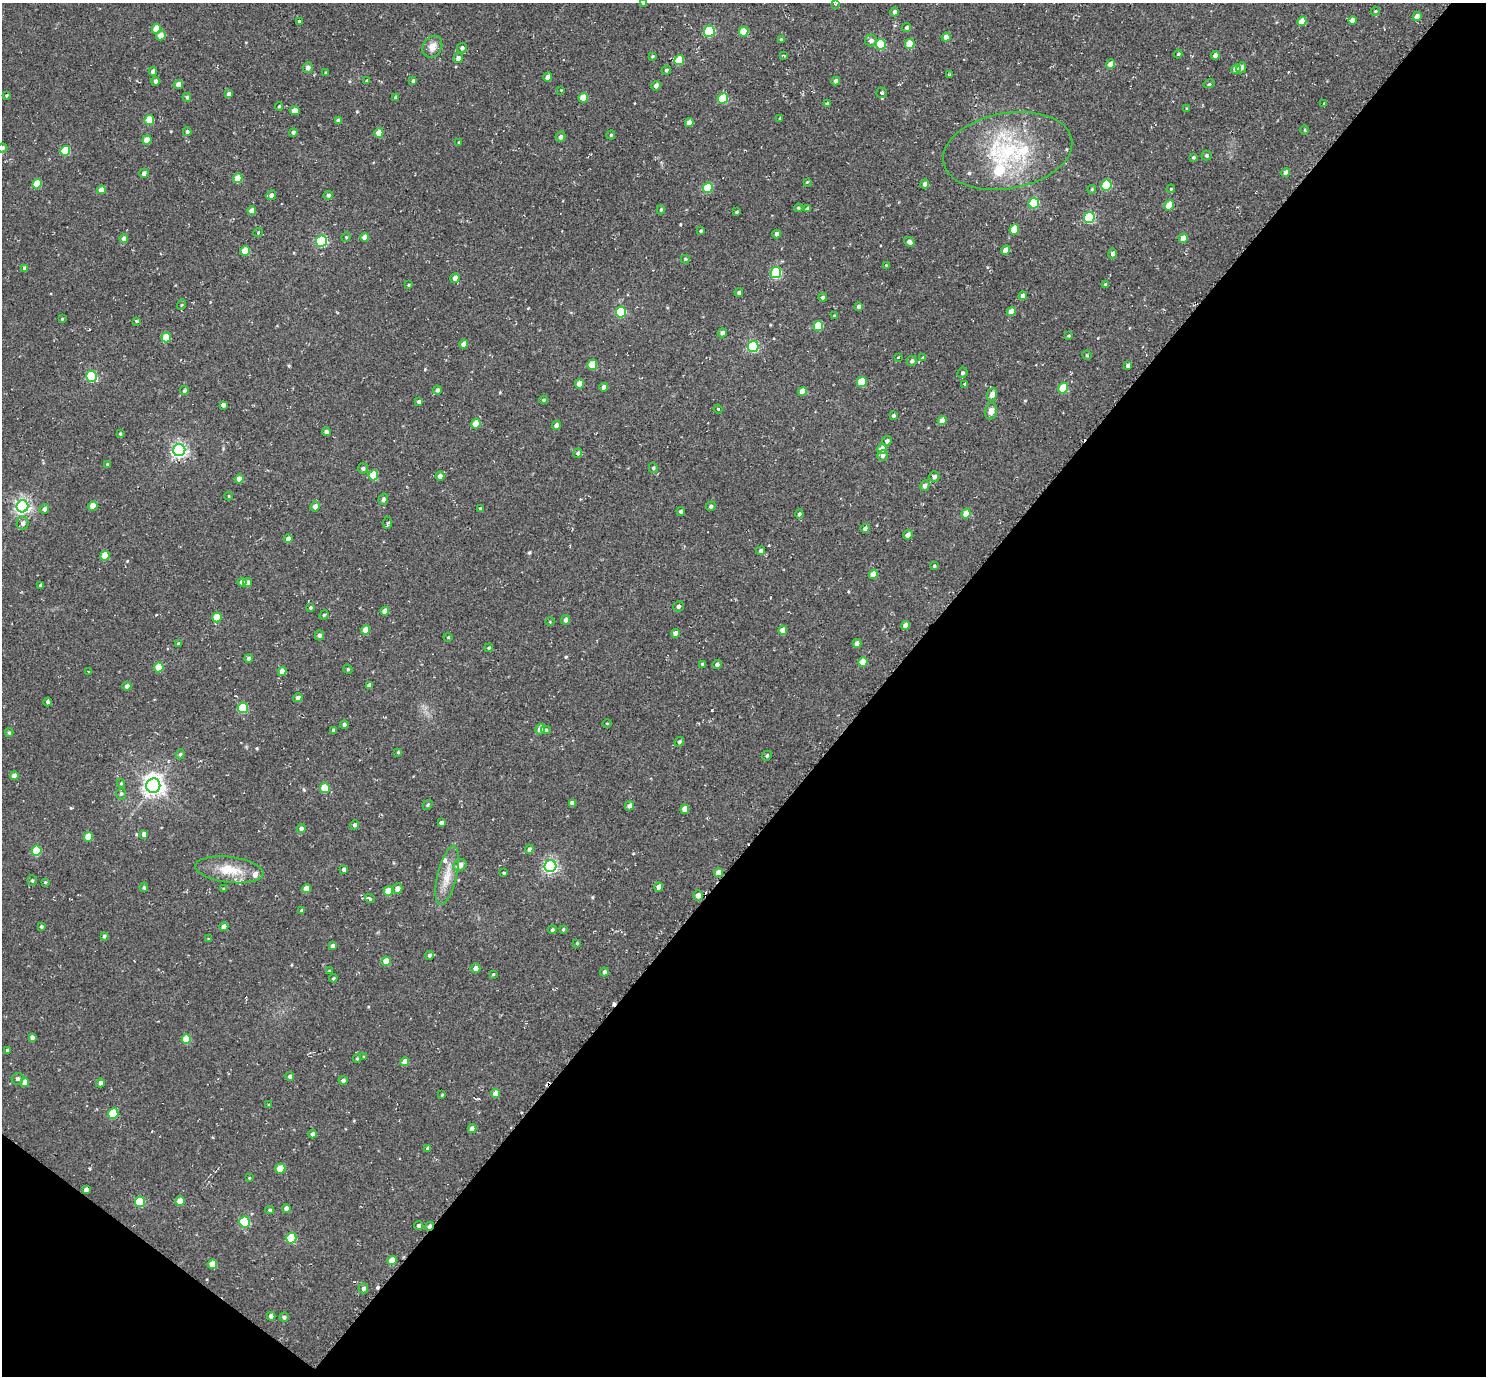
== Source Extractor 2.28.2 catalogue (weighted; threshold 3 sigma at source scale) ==
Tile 15 of 4 x 4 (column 3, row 4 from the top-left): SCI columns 3006-4489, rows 197-1570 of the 5972 x 5985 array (HDU 1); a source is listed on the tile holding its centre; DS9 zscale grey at full resolution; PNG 1488 x 1378 px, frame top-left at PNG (2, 3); each listed source drawn as its Kron ellipse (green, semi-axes under 4 px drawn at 4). Shown black and unused: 43% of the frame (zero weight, under 2 of 3 exposures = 3% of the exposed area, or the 3 px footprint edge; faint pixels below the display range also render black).
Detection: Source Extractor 2.28.2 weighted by HDU 2 'WHT'; one run over the whole footprint, this tile lists its part. Background 0.0261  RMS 0.011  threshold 0.0498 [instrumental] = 3 sigma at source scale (4.5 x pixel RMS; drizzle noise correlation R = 1.50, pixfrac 1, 0.05/0.05 arcsec/px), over >= 5 px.
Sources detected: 327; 6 cosmic-ray / hot-pixel residue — neither listed nor drawn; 6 inside a brighter listed object's ellipse — not listed separately; the other 315 listed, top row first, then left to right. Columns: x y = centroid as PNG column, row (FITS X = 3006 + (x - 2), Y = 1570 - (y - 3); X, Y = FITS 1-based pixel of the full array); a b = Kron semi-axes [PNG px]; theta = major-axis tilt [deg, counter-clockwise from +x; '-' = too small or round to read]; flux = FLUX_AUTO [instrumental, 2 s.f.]
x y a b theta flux
643 3 3 3 - 1.1
835 4 3 2 - 1.2
1375 11 4 4 - 1.3
895 12 4 4 - 3
1417 16 4 4 - 6.8
1352 20 4 4 - 6.9
299 21 4 3 - 5.9
1302 21 5 4 - 17
907 28 4 4 - 2.7
157 29 5 4 - 20
709 31 5 5 - 91
743 31 5 4 - 26
161 35 5 4 - 7.2
946 37 4 4 - 9
781 40 3 3 - 1.8
871 41 6 6 - 4.7
881 44 5 5 - 64
910 44 5 5 - 32
432 47 11 9 59 8.1
462 48 5 5 - 3.1
1178 54 4 4 - 1.3
784 55 4 3 - 1.2
1215 55 4 4 - 4.2
652 56 3 3 - 1.3
458 58 5 5 - 4.4
679 60 5 5 - 35
1111 64 5 4 - 9.4
308 68 5 5 - 4.6
1241 68 6 4 66 4.2
1236 69 5 4 - 11
666 70 5 4 - 2
153 71 4 4 - 4.4
326 72 4 3 - 0.9
950 74 3 3 - 1.2
548 77 4 4 - 8.5
155 81 4 4 - 3.4
367 81 4 3 - 2.1
413 81 3 3 - 2.2
836 81 4 4 - 4.6
179 84 4 4 - 8.2
1209 84 6 3 15 1.9
656 86 5 4 - 4
561 90 3 3 - 0.71
882 93 5 5 - 1.8
229 94 4 4 - 4.6
6 95 3 3 - 1.2
187 97 4 4 - 1.5
396 97 4 4 - 2.1
583 98 5 4 - 21
723 99 5 5 - 57
827 103 4 3 - 1.6
1324 103 3 3 - 0.68
279 106 4 3 - 1.3
1187 108 3 3 - 1.2
295 111 5 4 - 9.2
780 118 4 3 - 0.95
149 120 5 4 - 32
338 120 4 4 - 4
689 123 4 4 - 8.8
1305 130 4 3 - 0.94
187 132 4 4 - 2.2
293 132 4 4 - 2.3
379 133 5 4 - 15
611 135 4 4 - 1.3
560 137 5 5 - 3.5
147 140 5 4 - 14
459 142 3 3 - 0.79
2 148 5 4 - 2.5
65 151 5 5 - 42
1008 151 65 38 10 120
1206 155 5 5 - 1.7
1193 157 4 4 - 1.5
144 173 4 4 - 4.1
1286 173 4 4 - 6.3
238 178 5 4 - 19
807 182 3 3 - 0.79
37 184 5 4 - 25
925 184 5 4 - 3.9
1106 185 5 5 - 68
708 188 5 5 - 36
1092 189 4 3 - 1.2
1171 189 4 3 - 1
101 190 4 4 - 9.6
271 195 5 4 - 3.4
328 195 5 4 - 2.2
1034 203 5 5 - 79
1169 205 5 4 - 20
798 208 4 3 - 1.4
808 209 4 3 - 4.2
661 210 4 4 - 1.4
252 211 4 4 - 9.1
737 212 4 3 - 1.3
1089 218 5 5 - 91
1014 229 5 4 - 23
701 231 3 3 - 1.7
258 232 5 3 - 0.98
777 234 4 4 - 3.9
346 237 5 4 - 1.4
365 237 4 4 - 9.1
124 238 4 4 - 4.9
1183 238 5 4 - 10
322 241 6 5 - 110
909 242 6 4 -35 3.7
1005 250 5 4 - 8.8
245 251 5 5 - 18
1113 254 5 4 - 3.7
685 259 4 4 - 1.4
886 265 4 4 - 0.89
25 268 4 4 - 3.7
776 273 6 5 - 99
455 278 5 4 - 5.6
1105 284 3 3 - 1.8
408 285 4 3 - 0.9
739 293 4 4 - 3.2
1023 296 4 4 - 7.2
823 298 4 4 - 3.2
181 305 5 3 - 1.1
859 306 4 4 - 3
621 312 5 5 - 67
1011 312 4 4 - 12
834 316 4 3 - 1.5
62 319 4 4 - 1
137 321 4 3 - 1.1
818 326 5 5 - 38
722 333 4 4 - 4.4
1068 336 4 3 - 1.2
166 337 5 4 - 26
464 344 4 4 - 9
753 346 5 5 - 110
1087 355 5 4 - 1.1
898 357 3 3 - 3
923 358 4 4 - 1.3
912 361 5 4 - 2.8
592 365 5 5 - 23
1128 365 4 4 - 4
962 373 5 5 - 1.8
92 376 5 5 - 88
862 382 5 5 - 31
580 384 5 4 - 9.9
965 384 3 3 - 2
604 387 4 4 - 4.9
1063 388 5 5 - 43
437 390 4 4 - 2.7
184 391 4 4 - 2
802 391 4 4 - 12
992 394 7 5 71 6.7
543 400 4 3 - 1.3
419 402 4 3 - 3.3
223 405 4 4 - 3.3
718 409 4 3 - 0.89
991 411 8 6 76 6
893 415 4 4 - 1.7
942 421 4 4 - 11
476 424 5 4 - 21
556 425 4 4 - 4
326 432 4 4 - 3.3
120 434 4 3 - 1.2
887 441 5 4 - 3.1
882 449 5 4 - 15
179 450 6 6 - 300
578 453 5 4 - 2.3
883 455 5 5 - 3.4
107 464 4 3 - 1.1
363 468 5 5 - 2.5
653 468 5 4 - 1.4
373 475 5 5 - 34
440 476 4 4 - 5.3
934 477 5 5 - 3.3
239 479 4 4 - 10
925 486 5 4 - 4
229 496 4 3 - 0.89
383 499 5 5 - 2.6
22 506 6 6 - 300
93 506 5 4 - 14
315 506 5 4 - 5.9
711 506 5 4 - 2.4
480 508 3 3 - 0.97
44 509 5 4 - 3.4
681 511 4 4 - 2.3
966 513 5 4 - 13
799 514 4 3 - 2.4
23 523 6 6 - 4.1
388 523 6 4 87 1.7
865 528 5 4 - 3.3
908 535 5 4 - 4.7
288 539 4 4 - 4.3
761 551 4 4 - 2.5
105 556 5 4 - 25
934 566 4 3 - 1.2
873 574 5 4 - 16
242 582 4 4 - 6.2
247 583 4 4 - 4.7
40 586 3 3 - 1.9
678 606 5 5 - 3
310 607 3 3 - 1.5
385 611 4 4 - 9.8
324 615 5 4 - 1.3
217 617 5 4 - 23
566 620 5 4 - 4.4
550 622 4 3 - 0.83
905 625 4 4 - 7.7
365 630 4 4 - 12
783 630 4 4 - 10
675 633 4 4 - 6.1
319 635 5 4 - 2.9
448 637 4 3 - 0.79
857 643 4 4 - 6.3
179 644 3 3 - 1.9
489 648 4 3 - 1.5
249 658 4 4 - 3.8
863 662 5 4 - 16
702 664 4 4 - 1.2
717 664 4 4 - 3.4
159 667 5 4 - 24
348 669 4 4 - 1.2
282 671 4 4 - 10
88 672 3 2 - 1.1
369 685 4 4 - 4.3
127 686 4 4 - 4.4
298 698 5 4 - 4.3
48 702 4 4 - 2.3
243 708 5 5 - 59
607 723 4 3 - 0.92
344 724 4 4 - 2.8
540 729 5 5 - 6.8
333 730 4 3 - 1.6
546 730 5 4 - 1.8
9 733 4 3 - 1.3
679 742 5 4 - 2.1
398 752 4 4 - 1.1
180 754 5 4 - 1.7
767 756 5 4 - 1.6
14 776 4 4 - 6.6
121 783 4 4 - 1.3
153 786 7 7 - 720
325 788 5 5 - 32
121 794 5 5 - 1.8
572 803 4 4 - 5.5
428 805 5 4 - 1.6
629 806 5 4 - 4.9
685 809 5 4 - 10
441 822 4 4 - 3.1
355 825 5 4 - 2.9
301 829 4 4 - 4.3
144 834 4 4 - 4.9
88 837 5 4 - 21
529 849 4 4 - 2.9
37 851 5 5 - 41
460 865 7 5 28 7.3
550 866 6 6 - 230
344 869 4 3 - 3.1
229 870 34 13 -7 26
504 873 3 3 - 4.2
718 873 4 4 - 11
447 876 30 9 77 18
32 881 5 4 - 1.9
45 882 3 3 - 1.3
144 887 5 4 - 1.7
659 887 4 4 - 6.8
224 889 4 3 - 1.4
306 889 4 4 - 12
397 889 5 4 - 5.6
388 891 5 4 - 19
698 895 5 5 - 6.2
370 899 5 3 - 1.6
302 910 4 4 - 1.4
41 927 4 3 - 1.7
224 927 4 4 - 7
563 929 4 4 - 1
552 930 4 4 - 1.9
104 936 3 3 - 1.9
209 939 4 4 - 1.3
577 943 4 4 - 0.92
333 946 4 4 - 4.5
429 955 4 4 - 2.2
386 961 5 4 - 16
475 968 5 4 - 6.7
329 971 3 3 - 0.78
604 972 4 4 - 2.9
493 974 4 3 - 1
333 978 4 3 - 1.3
32 1037 4 4 - 3.4
186 1039 5 4 - 25
7 1050 4 3 - 1.7
364 1057 4 3 - 0.99
357 1059 4 4 - 1.1
405 1062 4 4 - 11
290 1076 4 4 - 2.7
18 1079 6 5 - 2.5
343 1080 4 4 - 3.7
25 1082 4 4 - 12
100 1083 4 4 - 4.4
496 1093 5 4 - 10
442 1095 4 3 - 1.3
269 1105 4 4 - 1.4
113 1114 5 5 - 43
472 1129 4 4 - 5.3
313 1134 4 4 - 3.3
428 1148 4 4 - 2.7
280 1169 5 5 - 16
249 1178 3 3 - 1
86 1189 4 4 - 4.4
180 1201 4 4 - 16
140 1202 5 5 - 46
286 1208 4 4 - 5.3
270 1210 4 4 - 1.7
245 1222 5 5 - 84
419 1226 4 4 - 2.5
429 1226 5 3 - 5.5
291 1238 5 5 - 56
392 1260 5 4 - 16
212 1264 5 4 - 14
363 1289 5 4 - 3.5
271 1316 4 4 - 5.4
284 1317 5 4 - 2.6
Overlapping masked pixels (flux is a lower limit): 1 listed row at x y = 429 1226
Isophote crosses this tile's border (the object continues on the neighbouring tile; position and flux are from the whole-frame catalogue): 2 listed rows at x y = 643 3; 2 148